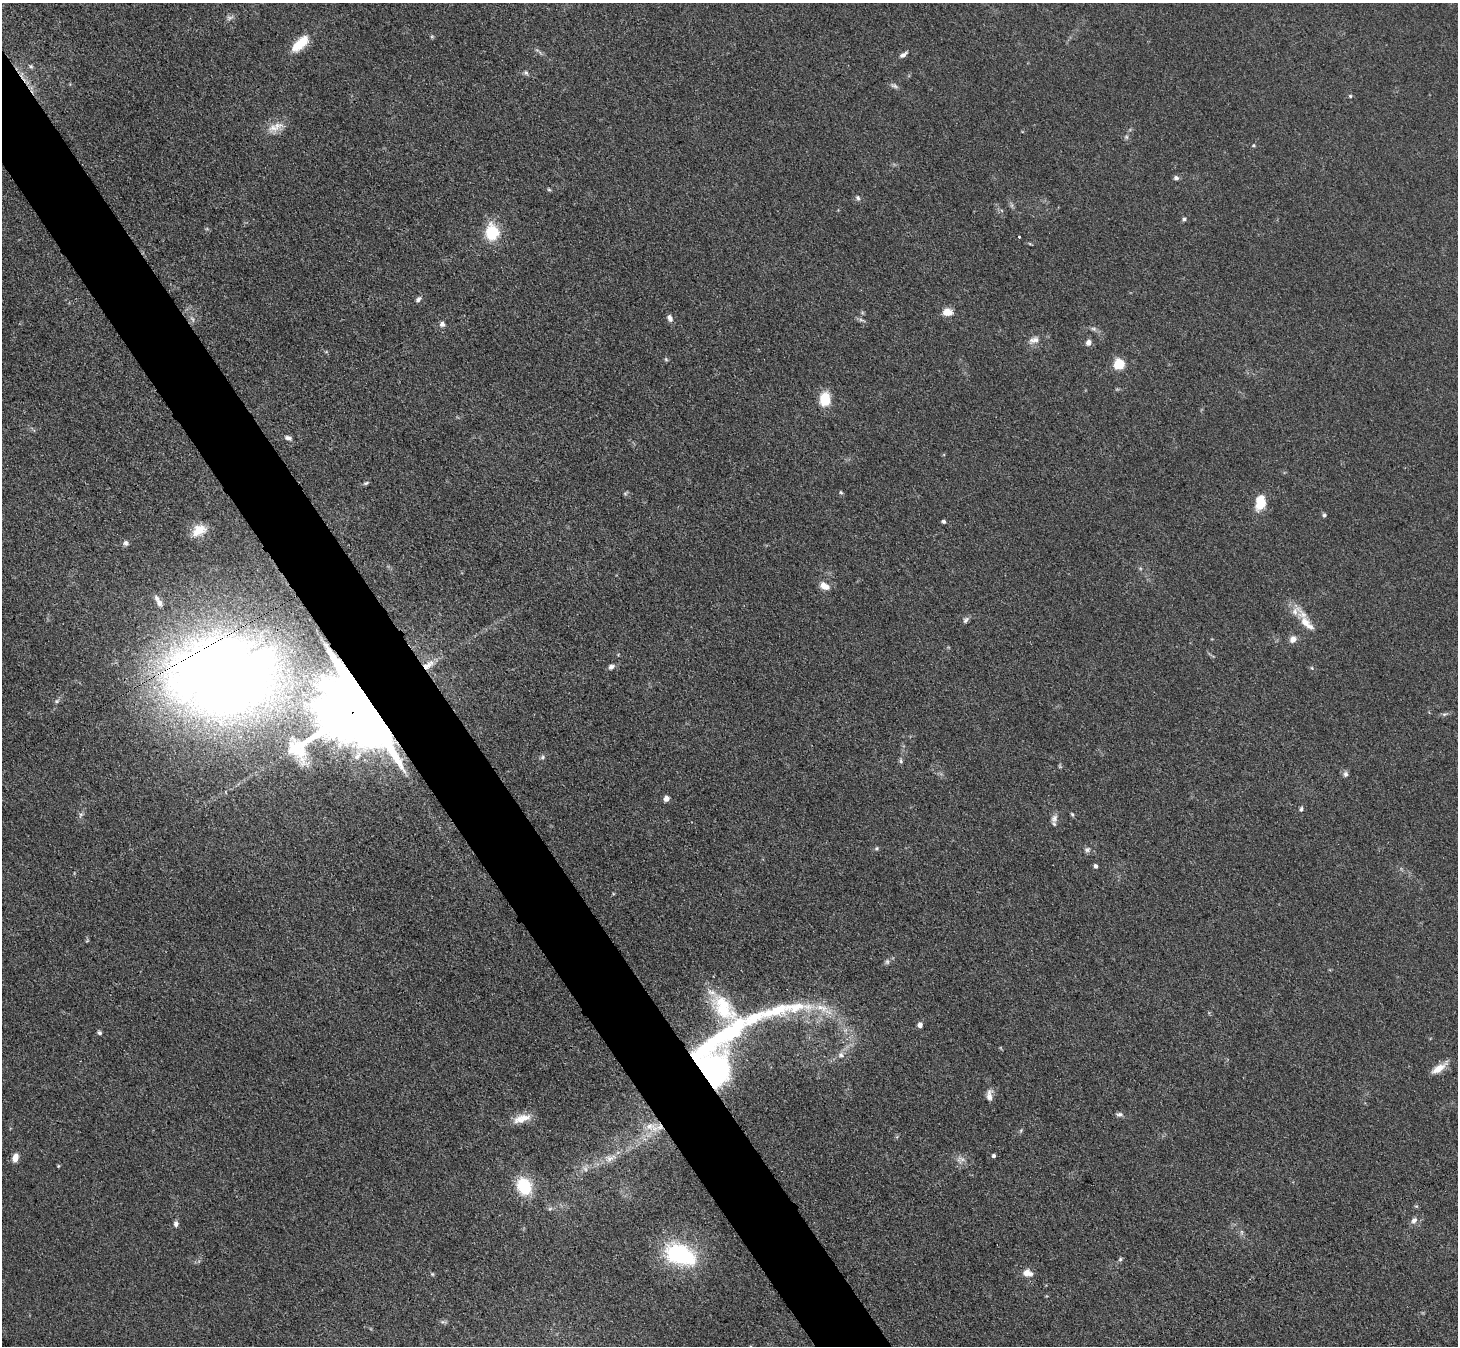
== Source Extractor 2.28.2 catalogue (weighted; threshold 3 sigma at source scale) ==
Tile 11 of 4 x 4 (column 3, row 3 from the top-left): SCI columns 2929-4384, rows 1652-2995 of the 5857 x 5850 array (HDU 1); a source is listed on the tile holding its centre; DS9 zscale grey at full resolution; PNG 1460 x 1348 px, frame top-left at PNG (2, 3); no overlay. Shown black and unused: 5% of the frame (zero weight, under 3 of 4 exposures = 2% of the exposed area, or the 3 px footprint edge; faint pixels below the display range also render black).
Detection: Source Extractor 2.28.2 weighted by HDU 2 'WHT'; one run over the whole footprint, this tile lists its part. Background 0.0589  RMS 0.0058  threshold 0.0261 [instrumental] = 3 sigma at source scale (4.5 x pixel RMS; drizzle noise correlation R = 1.50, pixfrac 1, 0.05/0.05 arcsec/px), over >= 5 px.
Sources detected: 94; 3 too faint to see at this stretch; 2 inside a brighter object's white glare — not listed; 4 inside a brighter listed object's ellipse — not listed separately; the other 85 listed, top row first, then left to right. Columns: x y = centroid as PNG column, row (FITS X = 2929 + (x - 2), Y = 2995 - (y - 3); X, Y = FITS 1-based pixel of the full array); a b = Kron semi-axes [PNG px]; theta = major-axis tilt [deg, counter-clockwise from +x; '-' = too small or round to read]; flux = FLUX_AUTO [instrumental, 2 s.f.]
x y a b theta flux
300 44 23 10 42 14
903 55 12 5 33 2.1
31 66 7 5 -43 1.1
526 72 7 5 -39 1.3
894 86 10 6 -27 1.7
1350 96 5 4 - 0.72
275 127 26 10 24 7.2
1126 137 6 5 - 1
1253 145 5 4 - 0.68
1176 178 6 5 - 1.8
549 190 6 4 -19 0.77
858 198 8 5 -69 1.3
1184 219 5 4 - 1.2
492 232 16 13 -85 23
1019 237 3 3 - 1.7
418 299 9 5 44 1.7
947 312 10 7 -4 7.3
670 318 8 6 -68 2.7
861 320 12 3 -20 1.3
442 324 6 6 - 2.2
1093 329 8 5 -19 1.5
1034 340 15 9 19 4.1
1088 342 6 6 - 3.1
666 359 5 5 - 0.81
1119 364 5 5 - 46
825 399 14 11 85 14
288 438 8 5 -15 1.8
366 483 9 4 26 0.99
841 492 5 4 - 0.69
625 493 6 4 0 0.88
1260 503 18 11 79 12
1324 515 5 4 - 1.1
944 521 6 4 -41 1
199 530 19 12 28 9.3
126 543 8 7 - 1.7
825 586 11 7 -29 5.9
159 603 9 7 -60 2.7
966 620 9 6 51 1.6
1307 623 29 10 -48 10
1293 639 8 7 - 3.8
428 665 18 8 34 5.6
611 667 9 6 29 1.9
1312 668 5 4 - 0.67
229 678 80 56 15 880
57 701 7 5 23 1.2
362 707 21 18 20 14000
1444 714 6 5 - 1.1
357 756 12 7 54 3.5
543 757 6 5 - 1.1
901 761 8 5 -74 1.1
1346 774 7 6 - 1.7
666 798 6 5 - 3.2
1301 809 6 5 - 1.1
81 814 8 5 58 1.4
1072 814 6 4 -62 0.83
1054 818 12 9 73 2.9
877 848 5 5 - 0.98
1087 850 9 7 21 1.9
1096 866 5 4 - 1.9
887 962 7 6 - 1.3
724 1008 84 29 -72 54
776 1011 106 16 10 52
920 1025 6 6 - 2.3
99 1033 6 5 - 1.2
841 1055 8 8 - 2.4
1439 1068 21 7 35 7.2
708 1069 45 22 -83 130
989 1095 15 7 89 3.7
1120 1114 9 5 -5 1.7
522 1118 25 10 16 7.9
650 1126 16 9 12 6.4
993 1156 4 4 - 1.1
15 1158 9 6 77 5
610 1158 10 8 23 3.4
961 1159 13 7 -1 3
58 1166 5 4 - 0.56
524 1186 20 16 -64 22
1414 1220 9 7 54 2.7
176 1224 7 5 -86 1.8
1241 1232 7 4 -89 1.1
680 1254 37 22 -24 55
1120 1259 6 5 - 0.95
1027 1273 12 8 -11 4.9
432 1274 4 4 - 0.65
443 1322 7 4 -17 1.1
Overlapping masked pixels (flux is a lower limit): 4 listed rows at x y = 428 665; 229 678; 362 707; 708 1069